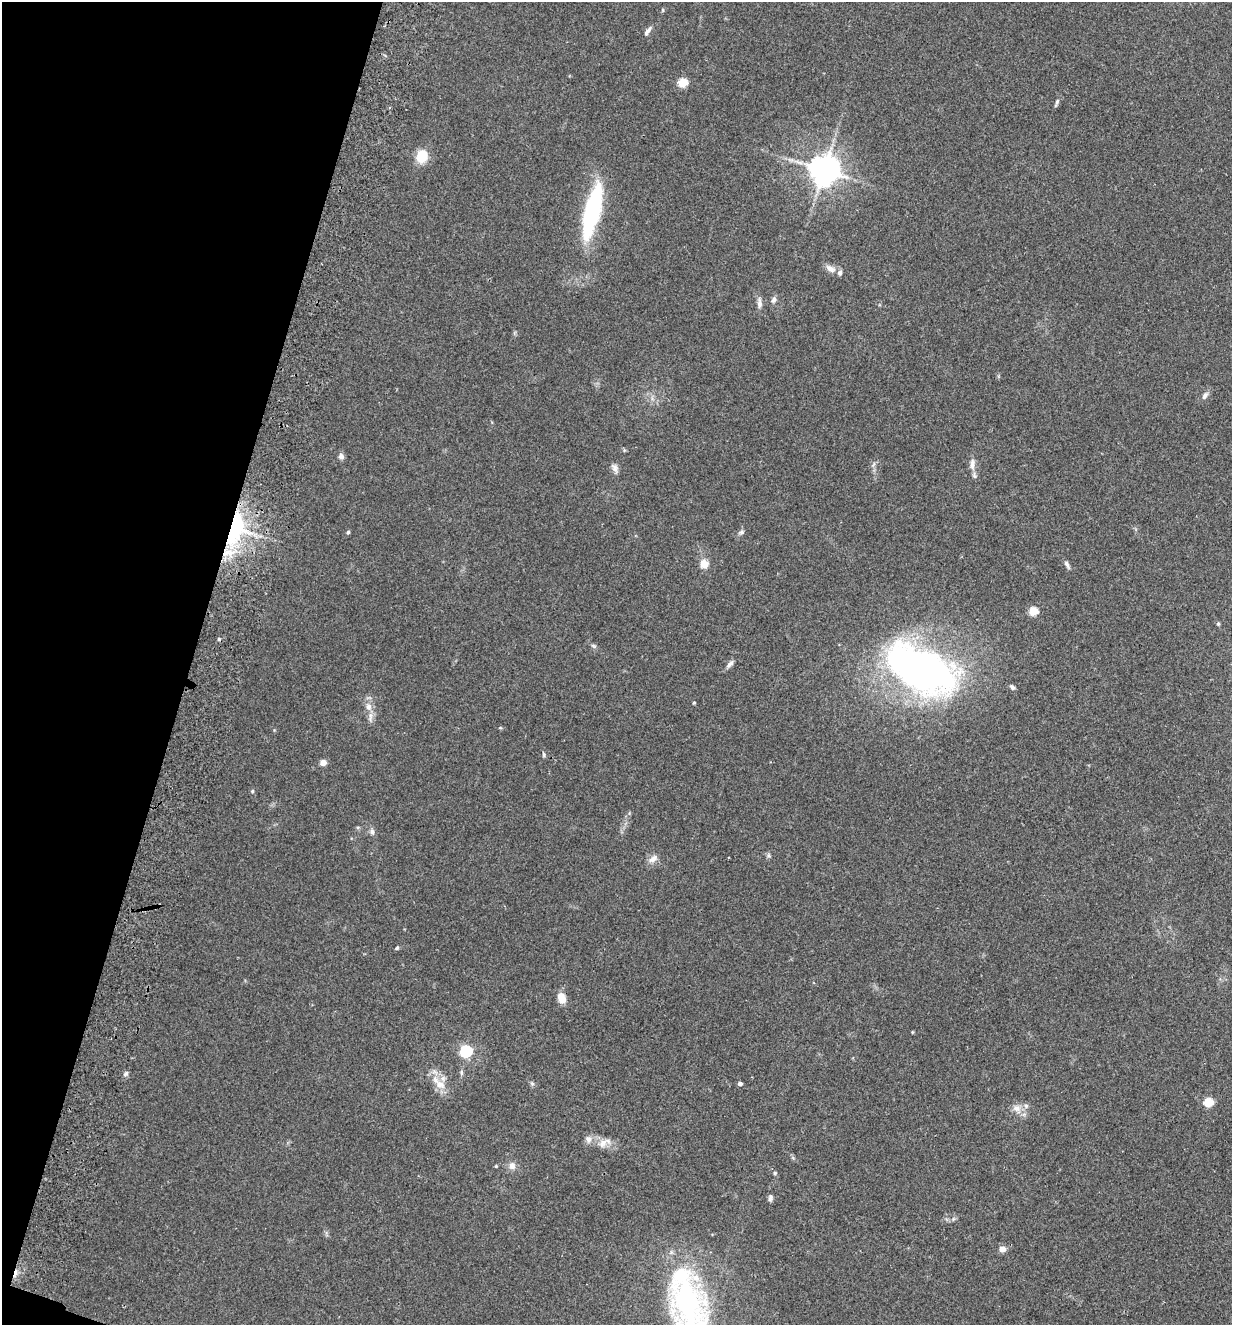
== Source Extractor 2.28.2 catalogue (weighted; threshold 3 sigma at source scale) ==
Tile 9 of 4 x 4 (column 1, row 3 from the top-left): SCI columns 189-1418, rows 1348-2670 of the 5425 x 5337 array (HDU 1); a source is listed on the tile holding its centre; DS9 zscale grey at full resolution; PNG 1234 x 1327 px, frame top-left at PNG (2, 2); no overlay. Shown black and unused: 16% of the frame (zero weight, under 2 of 3 exposures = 3% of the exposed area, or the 3 px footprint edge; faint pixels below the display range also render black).
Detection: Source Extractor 2.28.2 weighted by HDU 2 'WHT'; one run over the whole footprint, this tile lists its part. Background 0.152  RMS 0.01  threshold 0.047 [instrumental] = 3 sigma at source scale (4.5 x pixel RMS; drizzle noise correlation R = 1.50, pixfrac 1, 0.05/0.05 arcsec/px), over >= 5 px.
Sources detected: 58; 1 inside a brighter object's white glare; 3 cosmic-ray / hot-pixel residue — not listed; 4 inside a brighter listed object's ellipse — not listed separately; the other 50 listed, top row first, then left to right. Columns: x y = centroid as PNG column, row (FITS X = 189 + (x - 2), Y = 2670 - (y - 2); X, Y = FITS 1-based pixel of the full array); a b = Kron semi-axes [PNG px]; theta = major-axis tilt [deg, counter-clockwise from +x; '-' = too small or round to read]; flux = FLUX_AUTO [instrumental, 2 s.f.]
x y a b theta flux
663 10 6 4 -90 1.1
648 31 14 5 52 3.4
683 83 5 5 - 44
1057 102 12 4 68 2.4
422 156 15 12 71 19
824 170 9 8 - 1700
592 211 63 17 76 110
830 269 15 7 -29 6.4
774 300 9 6 75 3.2
759 303 15 6 -90 4.7
1205 395 12 6 54 3.8
341 456 8 7 - 3.5
972 464 16 7 88 6.8
615 468 12 7 -66 4.4
235 528 44 21 75 120
348 532 4 4 - 1.8
741 532 8 5 29 2.5
704 564 8 7 - 13
1067 564 11 5 -64 3
1033 611 5 5 - 41
594 646 8 4 -35 2
730 664 12 5 47 3.7
925 670 81 49 -24 400
1012 687 8 5 -39 2.5
694 703 3 3 - 1.1
368 707 11 8 -85 7.2
544 755 6 4 -88 1.7
323 762 5 4 - 12
252 791 5 4 - 1.2
372 832 9 6 -82 3
653 859 14 7 36 6
397 948 5 4 - 1.4
561 998 11 8 -73 13
912 1032 4 3 - 0.91
466 1051 6 5 - 130
461 1072 7 5 -85 2
125 1074 6 4 71 1.9
532 1083 6 4 -20 1.7
440 1084 16 10 -30 12
740 1084 4 4 - 3.4
1208 1102 5 5 - 44
1017 1108 12 10 -10 7.3
588 1139 9 8 - 5.3
603 1143 14 10 52 7.7
496 1166 4 3 - 0.99
512 1166 9 8 - 5.8
775 1173 4 4 - 1.3
770 1198 8 5 88 2.7
1002 1249 5 4 - 12
687 1302 70 35 -74 240
Overlapping masked pixels (flux is a lower limit): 1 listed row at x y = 235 528
Isophote crosses this tile's border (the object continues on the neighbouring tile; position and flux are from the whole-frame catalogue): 1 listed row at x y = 687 1302